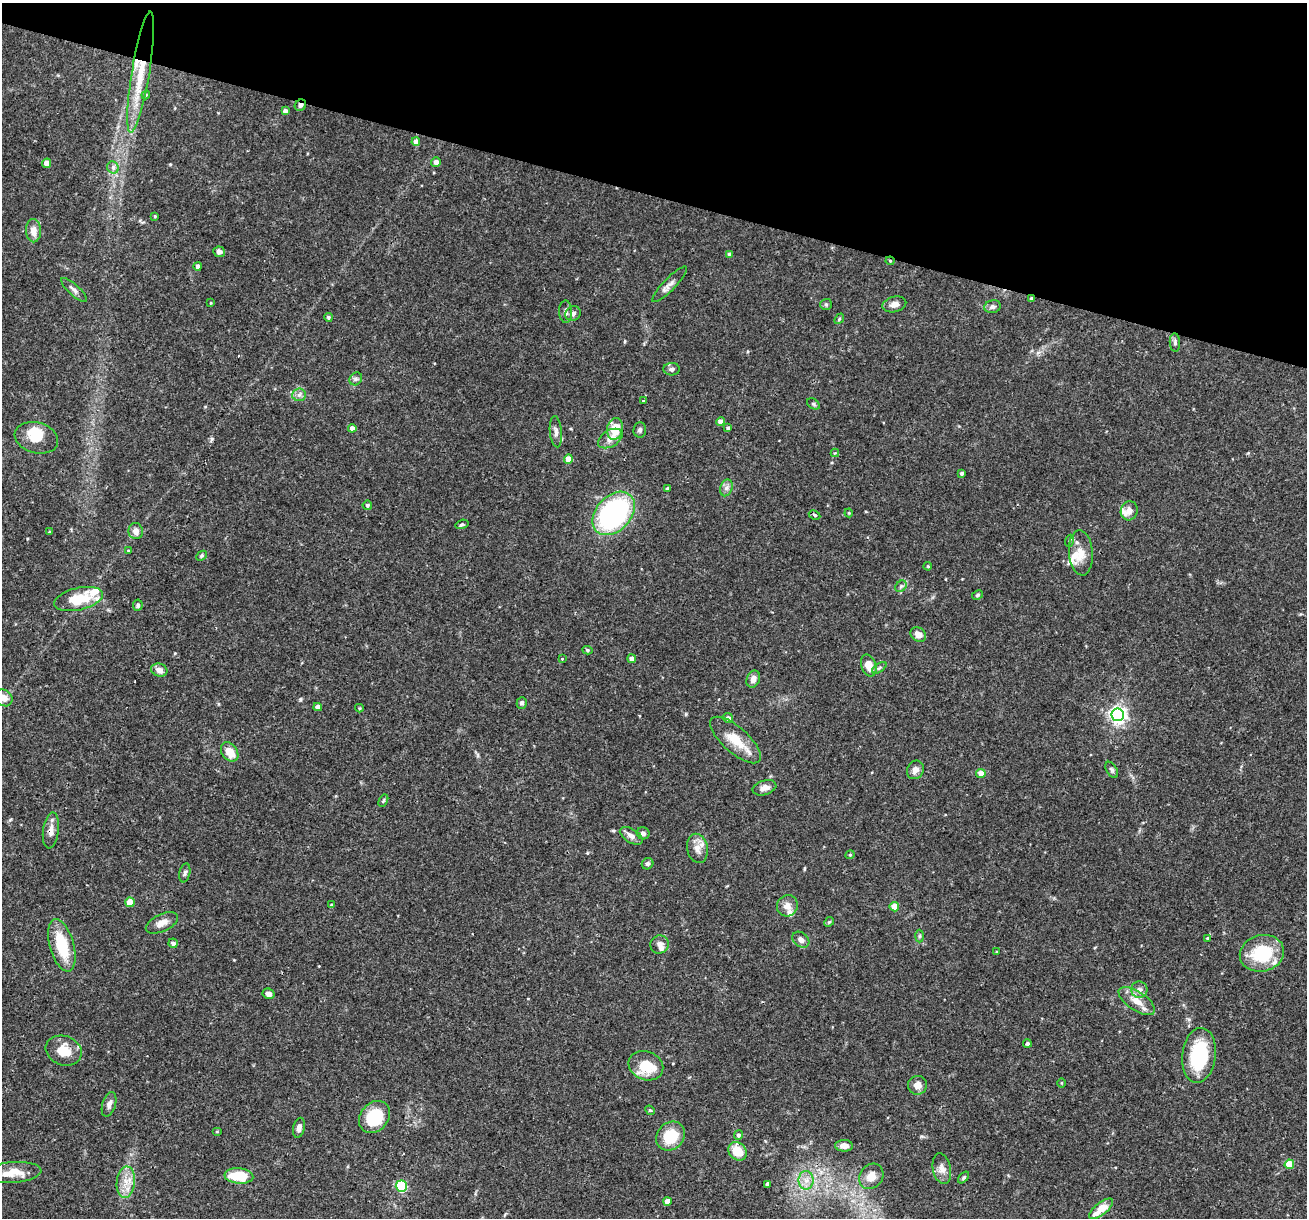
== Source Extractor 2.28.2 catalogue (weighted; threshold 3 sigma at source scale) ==
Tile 2 of 4 x 4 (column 2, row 1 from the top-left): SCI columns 1306-2610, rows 3898-5113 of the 5220 x 5238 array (HDU 1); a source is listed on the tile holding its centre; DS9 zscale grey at full resolution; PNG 1309 x 1220 px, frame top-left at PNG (2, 3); each listed source drawn as its Kron ellipse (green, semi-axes under 4 px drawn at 4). Shown black and unused: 16% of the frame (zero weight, under 3 of 4 exposures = <1% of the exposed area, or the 3 px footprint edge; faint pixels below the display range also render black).
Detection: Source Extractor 2.28.2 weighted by HDU 2 'WHT'; one run over the whole footprint, this tile lists its part. Background 0.0759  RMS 0.0036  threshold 0.016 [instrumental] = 3 sigma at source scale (4.5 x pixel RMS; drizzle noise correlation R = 1.50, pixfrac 1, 0.05/0.05 arcsec/px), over >= 5 px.
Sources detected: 142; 1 cosmic-ray / hot-pixel residue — neither listed nor drawn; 8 inside a brighter listed object's ellipse — not listed separately; the other 133 listed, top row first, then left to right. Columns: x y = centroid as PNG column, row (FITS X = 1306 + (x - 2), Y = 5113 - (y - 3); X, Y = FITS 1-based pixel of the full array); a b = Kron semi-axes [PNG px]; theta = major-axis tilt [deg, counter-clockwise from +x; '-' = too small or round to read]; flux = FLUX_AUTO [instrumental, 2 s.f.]
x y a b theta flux
141 72 61 9 81 15
146 95 4 4 - 0.36
300 105 6 5 - 1
285 111 4 4 - 1.3
416 142 4 4 - 2.4
436 162 5 5 - 1.8
47 163 4 4 - 3.9
113 167 6 5 - 0.94
155 216 4 4 - 0.33
33 231 11 7 -89 3.6
219 252 5 5 - 1.4
730 255 4 4 - 1.3
890 261 4 4 - 0.37
198 266 4 4 - 1.3
670 284 24 6 46 2.1
74 290 17 5 -43 1.5
1031 298 4 4 - 0.32
211 303 4 2 - 0.28
826 304 6 5 - 0.61
894 304 12 7 15 2.1
993 307 8 6 12 1.3
566 312 11 6 -88 1.5
573 314 8 7 - 1.4
328 317 4 4 - 0.61
839 319 6 4 49 0.47
1175 342 9 5 -85 1
672 369 8 6 2 1
356 379 7 6 - 0.86
299 395 7 6 - 1.1
643 401 2 2 - 0.38
813 404 7 4 -37 0.61
721 422 4 4 - 2.1
352 428 4 4 - 1.7
728 428 4 4 - 0.76
615 429 11 8 78 7.4
640 430 7 6 - 0.83
556 432 15 6 -84 1.7
36 438 22 15 -15 7.2
610 439 13 8 31 3.1
835 453 4 4 - 0.32
568 459 4 4 - 4
962 473 4 3 - 0.81
726 488 9 6 72 1.2
667 489 3 3 - 0.37
367 505 5 4 - 0.78
1129 511 9 8 - 2.2
614 513 25 17 47 65
849 513 4 4 - 0.36
815 515 6 4 -28 0.54
462 524 7 4 16 0.58
136 531 8 7 - 2.2
49 532 3 3 - 0.32
1069 541 6 4 71 0.47
128 551 4 3 - 0.38
1081 553 22 12 -86 5.1
202 556 6 4 42 0.54
928 566 4 3 - 0.4
901 586 6 5 - 0.74
977 595 6 4 27 0.51
79 599 25 11 13 12
138 605 5 5 - 0.84
918 634 8 6 -38 2.6
587 650 5 4 - 0.55
562 659 3 3 - 0.52
632 659 4 4 - 2.3
869 665 11 7 -70 4.7
879 668 8 4 35 0.7
159 670 8 6 -18 2.2
753 679 9 6 68 2.1
4 698 9 7 -40 2.9
522 703 6 5 - 0.81
318 707 4 4 - 2.1
359 708 4 4 - 0.34
1118 715 6 6 - 130
728 718 5 4 - 1.2
736 740 32 13 -41 8.1
230 752 10 7 -54 5
915 770 10 8 61 2.2
1112 770 9 5 -60 0.79
981 773 4 4 - 3.3
765 788 12 7 17 2.1
383 801 6 3 60 0.44
51 830 18 7 82 2.6
643 833 6 6 - 1.3
631 836 13 7 -32 2.1
697 848 15 10 -78 3.1
850 855 4 4 - 0.42
648 864 6 5 - 0.79
185 873 9 5 78 0.91
130 902 5 4 - 6.9
331 905 4 3 - 0.39
787 906 11 10 - 2.5
894 907 5 4 - 5.5
829 922 5 4 - 0.42
162 923 17 8 25 2.9
919 936 6 4 88 0.61
1207 938 4 3 - 0.35
801 940 9 7 -39 1.9
173 943 5 4 - 1.2
659 944 9 9 - 1.8
62 945 27 12 -74 15
997 952 4 4 - 0.45
1262 953 22 18 14 18
1139 990 8 8 - 1.6
268 994 6 5 - 1.7
1137 1001 21 9 -34 4.9
1027 1043 4 4 - 0.83
64 1051 18 14 -19 6.9
1199 1055 27 16 83 23
646 1066 18 14 -20 10
1061 1083 5 3 - 0.36
917 1085 9 9 - 2.3
109 1104 13 6 73 1.7
650 1110 5 4 - 0.44
374 1117 17 14 49 15
299 1128 10 6 78 1.6
217 1132 5 3 - 0.31
738 1135 5 4 - 0.91
670 1136 16 13 45 11
844 1146 9 6 -2 2.2
738 1151 10 8 -46 7.2
1289 1164 5 4 - 8.6
942 1169 16 9 -78 2.6
14 1172 28 10 4 6.4
239 1176 14 7 -5 12
871 1176 13 11 53 3.9
964 1177 7 4 47 0.54
806 1180 9 7 90 2.4
126 1182 16 9 84 4.2
768 1184 4 3 - 1.4
401 1186 5 5 - 34
667 1201 4 4 - 3.5
1101 1209 14 6 39 6.2
Overlapping masked pixels (flux is a lower limit): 5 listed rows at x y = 141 72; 300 105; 890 261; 1031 298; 51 830
Isophote crosses this tile's border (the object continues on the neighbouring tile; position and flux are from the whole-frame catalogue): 1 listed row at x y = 4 698